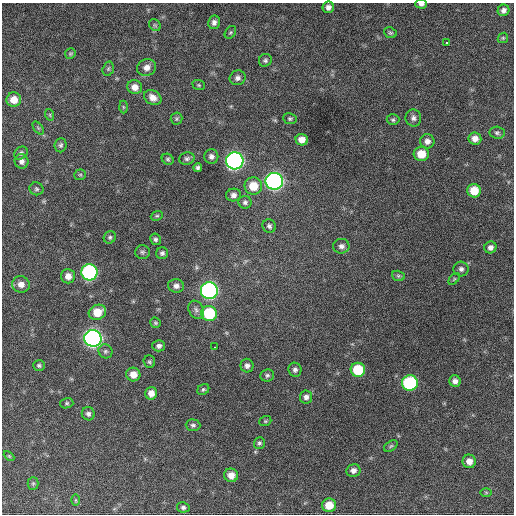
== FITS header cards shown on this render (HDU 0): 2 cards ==
NAXIS1  =                  512 / Axis length
NAXIS2  =                  512 / Axis length

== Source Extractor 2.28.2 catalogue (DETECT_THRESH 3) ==
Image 512 x 512 px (HDU 0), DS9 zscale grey, 1 PNG px = 1 image px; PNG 516 x 516 px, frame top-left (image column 1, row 512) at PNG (2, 3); each listed source drawn as its Kron ellipse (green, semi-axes under 4 px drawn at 4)
Background 635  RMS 25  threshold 75.4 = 3 sigma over >= 5 px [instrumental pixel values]
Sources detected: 96; all 96 listed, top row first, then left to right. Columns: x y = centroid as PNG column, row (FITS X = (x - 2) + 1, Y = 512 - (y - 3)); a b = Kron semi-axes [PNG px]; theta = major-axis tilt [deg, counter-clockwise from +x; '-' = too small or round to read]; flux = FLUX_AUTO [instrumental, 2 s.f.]
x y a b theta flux
421 4 6 4 -1 5300
328 7 6 5 - 7100
503 10 6 5 - 6200
214 22 7 6 - 6700
155 25 6 5 - 3100
230 32 7 5 54 2700
390 33 6 5 - 2800
503 38 5 4 - 2300
446 43 3 2 - 5100
70 53 6 5 - 2500
265 60 7 6 - 3700
147 67 9 8 - 11000
108 69 7 5 74 3100
238 78 8 7 - 6500
199 85 6 5 - 2400
135 87 7 7 - 14000
153 98 9 7 -31 13000
14 100 7 7 - 18000
123 107 6 4 -89 2300
50 115 6 3 -72 1900
413 118 8 8 - 6600
176 119 6 6 - 2800
290 119 7 5 -8 3000
393 120 6 5 - 3000
38 128 7 4 -53 2600
497 133 7 6 - 3700
475 138 6 6 - 11000
302 140 6 6 - 13000
427 141 7 7 - 8900
61 145 7 6 - 3900
21 153 7 6 - 3900
421 154 7 7 - 30000
211 156 7 7 - 6500
187 158 7 6 - 4600
168 159 6 5 - 2900
21 161 7 7 - 7400
235 161 8 8 - 660000
198 168 4 4 - 4200
80 175 6 5 - 2900
274 181 8 8 - 670000
253 186 9 8 - 33000
36 189 7 6 - 3500
474 191 7 6 - 32000
233 195 7 6 - 6700
245 202 6 6 - 4400
157 216 6 4 19 2400
269 226 7 6 - 4600
110 237 6 5 - 3400
156 239 6 5 - 3800
341 246 8 7 - 6600
490 247 6 6 - 7000
142 252 7 7 - 3900
162 253 6 5 - 4400
461 269 7 7 - 5300
89 272 8 8 - 340000
68 276 7 7 - 12000
398 276 6 5 - 2700
454 279 7 4 45 2500
21 284 9 8 - 13000
176 286 8 6 -9 7400
209 291 8 8 - 530000
196 310 10 7 -60 7000
97 312 9 7 24 31000
209 313 8 7 - 95000
155 323 5 5 - 2700
93 338 8 8 - 790000
159 346 6 5 - 5600
215 347 2 2 - 1200
105 351 7 6 - 4200
149 362 6 5 - 3100
39 365 6 5 - 3200
247 366 7 6 - 6000
295 370 7 6 - 5400
358 370 7 7 - 69000
133 374 7 7 - 17000
267 375 7 6 - 3900
455 381 6 5 - 7100
410 383 8 7 - 200000
203 389 6 5 - 3000
151 393 6 6 - 13000
306 397 6 6 - 6000
67 403 7 5 14 2600
88 414 6 6 - 5300
265 421 6 5 - 2400
193 425 7 6 - 4200
259 443 6 5 - 3500
391 446 8 5 36 2800
9 456 6 3 -45 1700
469 461 7 6 - 13000
353 470 7 6 - 7500
231 475 7 7 - 14000
33 483 6 5 - 2600
486 492 6 4 -1 2100
75 500 6 4 -89 2200
329 505 7 6 - 29000
183 507 6 5 - 3900
At the frame edge (FLAGS 8, measured only in part): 1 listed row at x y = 421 4